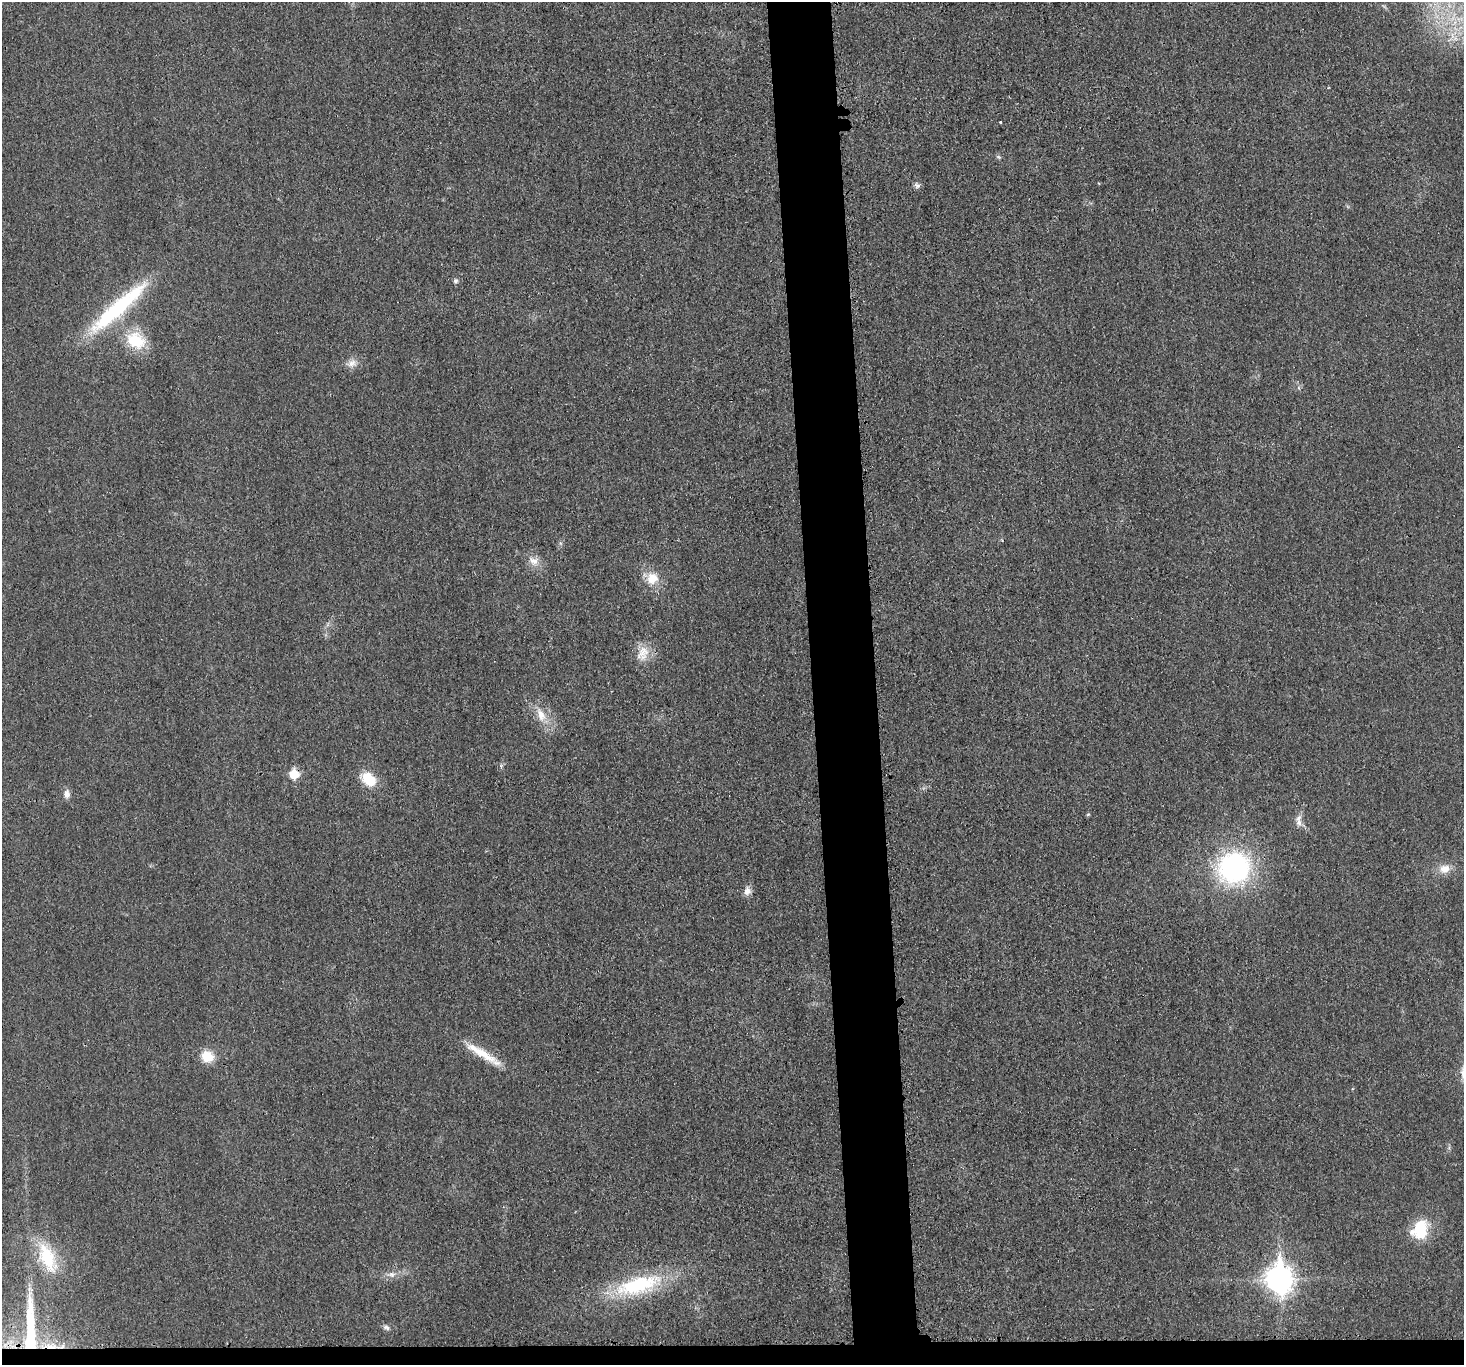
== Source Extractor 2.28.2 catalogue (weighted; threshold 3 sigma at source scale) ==
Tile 8 of 3 x 3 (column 2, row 3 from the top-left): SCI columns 1462-2923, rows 131-1493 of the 4398 x 4371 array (HDU 1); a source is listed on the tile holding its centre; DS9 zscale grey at full resolution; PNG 1466 x 1367 px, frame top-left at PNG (2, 2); no overlay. Shown black and unused: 6% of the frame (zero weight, under 3 of 4 exposures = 1% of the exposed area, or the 3 px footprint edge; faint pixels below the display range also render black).
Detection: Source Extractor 2.28.2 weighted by HDU 2 'WHT'; one run over the whole footprint, this tile lists its part. Background 0.0225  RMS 0.0059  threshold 0.0264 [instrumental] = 3 sigma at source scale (4.5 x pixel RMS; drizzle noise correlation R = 1.50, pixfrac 1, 0.05/0.05 arcsec/px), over >= 5 px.
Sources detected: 30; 1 cosmic-ray / hot-pixel residue — not listed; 1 inside a brighter listed object's ellipse — not listed separately; the other 28 listed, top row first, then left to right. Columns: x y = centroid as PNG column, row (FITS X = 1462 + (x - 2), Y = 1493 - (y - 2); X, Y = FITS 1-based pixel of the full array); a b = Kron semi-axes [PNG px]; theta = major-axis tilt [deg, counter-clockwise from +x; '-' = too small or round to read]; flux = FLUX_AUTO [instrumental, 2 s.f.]
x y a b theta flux
1000 122 3 3 - 0.9
998 157 6 5 - 0.98
917 185 9 7 -37 1.8
455 281 5 5 - 1.6
117 308 88 16 42 63
136 341 25 19 -29 23
352 363 14 10 29 4.4
533 561 16 12 -22 5.7
652 578 15 15 - 10
643 653 23 15 61 9.4
541 715 22 11 -66 9.4
294 774 6 6 - 22
369 779 16 12 -39 16
67 794 11 8 90 3.4
1088 814 5 3 - 0.6
1299 823 10 8 -51 3.1
1234 867 29 27 26 110
1444 869 15 11 13 6.9
747 891 10 9 - 3.7
482 1054 47 11 -30 16
207 1056 12 11 - 13
1420 1229 22 17 63 24
47 1257 38 18 -67 31
392 1274 8 8 - 2.6
1279 1279 11 9 -85 600
638 1285 61 22 16 53
386 1327 9 6 -28 1.8
30 1329 72 10 -89 43
Overlapping masked pixels (flux is a lower limit): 2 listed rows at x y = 294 774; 30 1329